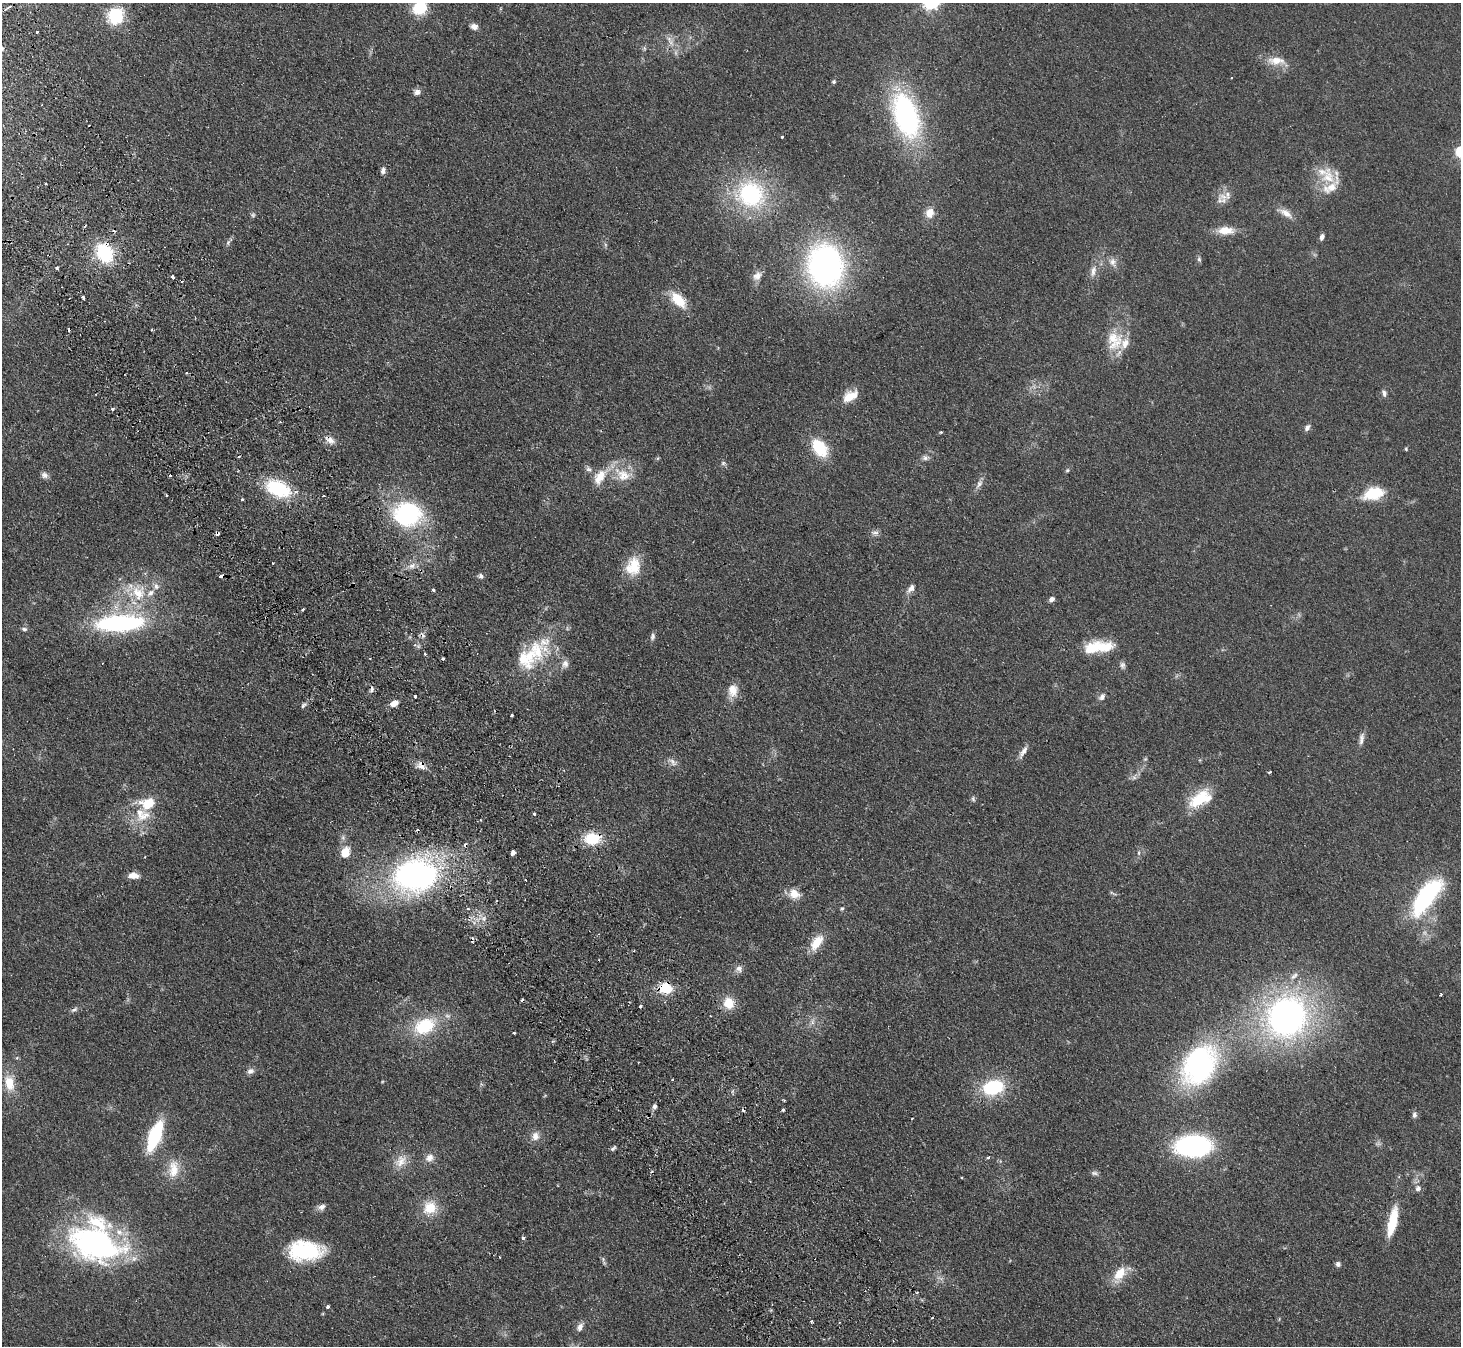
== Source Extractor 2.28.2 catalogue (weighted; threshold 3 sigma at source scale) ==
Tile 11 of 4 x 4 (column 3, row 3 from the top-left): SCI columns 2971-4429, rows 1675-3018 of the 5940 x 5898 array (HDU 1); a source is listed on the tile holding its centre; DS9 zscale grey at full resolution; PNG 1463 x 1348 px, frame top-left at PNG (2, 3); no overlay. Shown black and unused: <1% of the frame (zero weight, under 2 of 3 exposures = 3% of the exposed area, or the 3 px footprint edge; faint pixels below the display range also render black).
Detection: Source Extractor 2.28.2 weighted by HDU 2 'WHT'; one run over the whole footprint, this tile lists its part. Background 0.0991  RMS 0.0091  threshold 0.041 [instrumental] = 3 sigma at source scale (4.5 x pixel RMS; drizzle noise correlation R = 1.50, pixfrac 1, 0.05/0.05 arcsec/px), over >= 5 px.
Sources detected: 189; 5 too faint to see at this stretch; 19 cosmic-ray / hot-pixel residue — not listed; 10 inside a brighter listed object's ellipse — not listed separately; the other 155 listed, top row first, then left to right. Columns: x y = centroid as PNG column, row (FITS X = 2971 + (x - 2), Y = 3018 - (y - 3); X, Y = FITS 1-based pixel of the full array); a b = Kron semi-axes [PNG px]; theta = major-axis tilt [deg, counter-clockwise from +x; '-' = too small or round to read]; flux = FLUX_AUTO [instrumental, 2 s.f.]
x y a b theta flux
9 7 8 4 29 2.1
420 8 17 14 32 25
115 16 15 14 - 43
474 26 8 6 -15 4.6
37 32 3 3 - 1.7
669 39 14 7 -49 5.7
644 48 6 4 -71 1.3
1276 61 26 11 -2 13
1231 78 3 2 - 0.64
834 82 5 5 - 1.3
417 92 9 7 6 3.8
906 116 47 24 -72 170
782 137 3 3 - 1.8
1460 152 11 9 -76 18
383 170 8 6 88 3.2
1328 177 28 19 -80 25
46 184 3 3 - 1.8
751 194 35 31 -30 100
1223 197 16 9 -9 7.6
930 213 11 9 71 9
1286 213 20 8 -34 7.9
1226 230 21 10 1 14
1322 237 8 5 77 2.8
228 242 8 5 64 2.1
105 253 20 15 -62 55
1199 259 8 5 -80 1.8
1113 262 12 10 -66 5.7
825 266 38 31 -79 280
57 268 3 3 - 1.7
1093 271 17 7 79 6
757 276 14 10 41 6.6
173 277 3 3 - 4.3
83 297 4 3 - 3.1
678 300 22 11 -45 22
1114 340 28 23 82 25
1384 393 9 6 -72 3
850 396 17 10 31 17
112 409 4 3 - 2.2
280 422 3 3 - 0.71
1307 428 8 6 60 3.3
941 432 4 3 - 0.98
330 440 14 8 -29 6.5
819 448 17 11 -53 41
1406 449 5 4 - 1
925 458 10 7 2 3.2
723 463 6 6 - 1.9
588 469 10 7 -43 3.3
1067 470 6 4 67 1.2
44 475 9 8 - 3.5
170 475 3 3 - 3.4
623 475 28 16 -26 21
979 484 14 6 58 4.5
278 489 28 16 -22 56
1373 493 26 14 15 27
324 495 3 3 - 1.4
242 499 3 3 - 1.5
408 514 31 27 -11 100
875 532 11 7 4 3.4
217 534 4 4 - 3.6
273 563 2 2 - 0.71
412 566 10 8 23 4.8
633 566 23 18 76 23
221 576 4 3 - 11
481 576 7 6 - 2.5
911 588 14 7 50 4.9
433 590 3 3 - 3.9
138 592 25 20 -80 33
1052 599 7 5 30 3.1
303 609 3 3 - 3
120 623 48 16 3 140
24 629 8 5 -9 2.1
652 637 10 6 76 2.7
414 645 5 4 - 1.4
1103 647 26 14 2 26
537 650 35 25 -65 40
425 654 3 2 - 1.7
443 658 3 3 - 3.5
565 664 12 9 80 4.9
1122 665 10 7 83 3
372 689 10 5 72 2.5
733 690 17 12 79 11
415 696 3 3 - 1.4
1102 697 10 7 49 3.5
394 703 9 6 30 8.7
304 705 10 6 46 2.4
512 715 3 3 - 1.3
1361 739 17 6 81 4.6
1023 752 20 7 58 5.5
1145 759 5 4 - 1.1
673 762 14 8 -34 4.7
420 766 15 11 -26 6.8
1270 772 4 2 - 1.4
1200 798 30 16 32 32
973 799 8 5 -70 1.8
148 804 10 8 16 31
534 814 3 3 - 2.2
142 815 24 21 -16 27
481 820 3 2 - 0.66
343 838 7 6 - 2.4
592 838 16 11 4 31
345 853 12 9 72 15
513 853 4 4 - 3.7
1139 853 6 4 90 1.4
415 875 41 31 9 280
133 876 11 6 -4 8
1113 893 11 3 -27 1.5
794 894 14 11 -23 11
1426 896 46 18 54 100
468 909 4 3 - 0.94
842 909 6 4 47 1.3
484 918 7 4 72 2.2
817 942 22 11 55 17
739 968 10 9 - 4.5
1294 976 12 6 41 4.4
665 988 15 12 -2 23
1441 994 3 3 - 1.3
729 1003 16 14 -66 15
74 1010 10 5 31 2.5
1287 1017 40 37 46 300
812 1022 9 6 62 3.4
424 1026 27 18 24 45
514 1033 3 3 - 1.1
1199 1065 43 31 57 180
250 1071 10 8 20 3.6
672 1080 3 3 - 1.6
9 1083 21 12 -78 18
993 1087 23 16 15 50
784 1100 3 3 - 0.86
654 1107 7 5 89 2.4
783 1110 4 3 - 1.4
1414 1115 8 6 85 2.9
912 1118 3 2 - 0.61
155 1136 23 9 69 78
535 1136 13 10 85 6.4
1193 1146 29 17 1 160
613 1149 7 5 31 1.8
988 1157 3 3 - 2.8
429 1158 11 10 - 6
400 1161 19 14 56 12
173 1169 27 14 86 16
1094 1173 10 5 -13 2.4
961 1178 3 3 - 1.1
1418 1188 9 8 - 3.6
321 1207 11 8 27 4
430 1208 17 15 53 20
1392 1222 33 9 77 29
523 1238 4 3 - 2.3
94 1244 61 37 -20 200
305 1251 36 21 -1 64
603 1259 9 5 -67 2
1338 1264 6 6 - 2.5
1119 1274 23 12 60 17
917 1292 5 3 - 0.98
328 1306 3 3 - 5.7
580 1327 12 7 61 4.7
Overlapping masked pixels (flux is a lower limit): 8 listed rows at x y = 105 253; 330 440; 217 534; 221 576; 372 689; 420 766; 592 838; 665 988
Isophote crosses this tile's border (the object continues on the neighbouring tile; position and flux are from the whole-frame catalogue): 2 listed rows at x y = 420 8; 1460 152